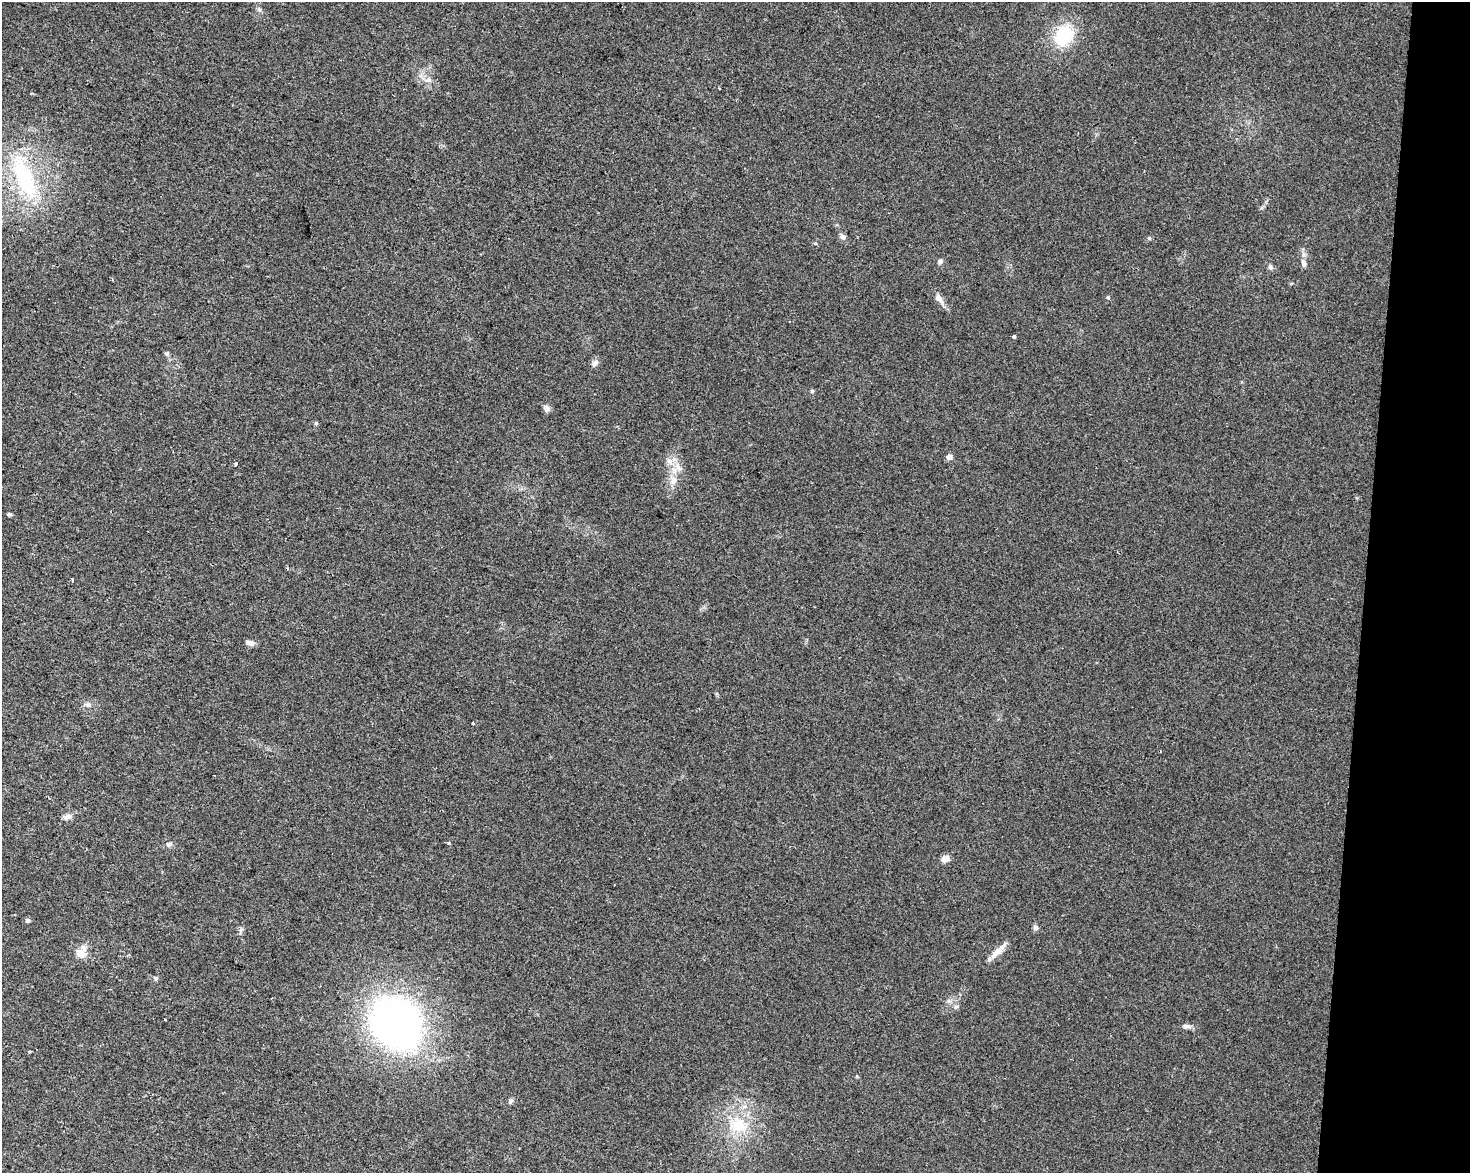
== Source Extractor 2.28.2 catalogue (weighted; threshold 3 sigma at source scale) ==
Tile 6 of 3 x 4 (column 3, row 2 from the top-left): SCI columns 3221-4688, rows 2343-3513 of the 4915 x 4692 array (HDU 1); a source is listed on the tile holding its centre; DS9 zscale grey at full resolution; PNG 1472 x 1175 px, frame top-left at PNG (2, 2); no overlay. Shown black and unused: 7% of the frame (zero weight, under 2 of 3 exposures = <1% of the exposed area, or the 3 px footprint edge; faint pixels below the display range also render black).
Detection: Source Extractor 2.28.2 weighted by HDU 2 'WHT'; one run over the whole footprint, this tile lists its part. Background 0.0211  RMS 0.0045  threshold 0.0201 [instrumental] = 3 sigma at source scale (4.5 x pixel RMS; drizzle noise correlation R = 1.50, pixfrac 1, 0.0396/0.0396 arcsec/px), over >= 5 px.
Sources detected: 42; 1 cosmic-ray / hot-pixel residue — not listed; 1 inside a brighter listed object's ellipse — not listed separately; the other 40 listed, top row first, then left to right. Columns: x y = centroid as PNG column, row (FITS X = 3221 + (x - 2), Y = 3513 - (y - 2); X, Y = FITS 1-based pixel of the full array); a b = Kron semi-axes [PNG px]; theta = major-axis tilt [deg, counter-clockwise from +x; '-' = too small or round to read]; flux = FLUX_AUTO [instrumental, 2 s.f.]
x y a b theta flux
1064 36 23 19 72 22
428 80 9 8 - 2.3
24 177 56 19 -67 44
843 237 8 6 -54 1.7
1149 238 6 5 - 0.67
940 261 7 6 - 1.3
1304 263 10 7 -67 1.6
1270 267 7 6 - 1.1
1108 297 4 4 - 0.6
939 299 17 8 -52 3
1014 337 3 3 - 2.1
167 353 6 5 - 0.76
595 363 9 7 55 1.8
812 391 6 4 -46 0.55
547 408 8 6 -43 2.2
316 423 5 4 - 0.53
949 457 6 5 - 2.3
236 463 3 3 - 1.1
679 467 16 8 -58 3.8
673 480 13 9 -89 3.8
9 514 5 4 - 0.8
288 569 4 3 - 0.52
72 580 4 3 - 0.73
250 643 10 6 -15 1.9
88 705 8 6 15 1.3
473 723 3 3 - 0.68
67 817 12 7 22 2.2
449 843 4 3 - 0.46
169 845 7 6 - 1.1
945 859 9 7 19 3
27 920 5 5 - 1.2
1036 928 8 6 49 1.1
998 951 27 7 45 4.4
81 953 14 14 - 4.3
156 978 5 5 - 0.69
956 1006 6 4 1 0.79
396 1023 51 42 -53 210
1187 1026 13 6 0 1.7
511 1101 7 5 46 0.91
738 1125 26 22 -13 17